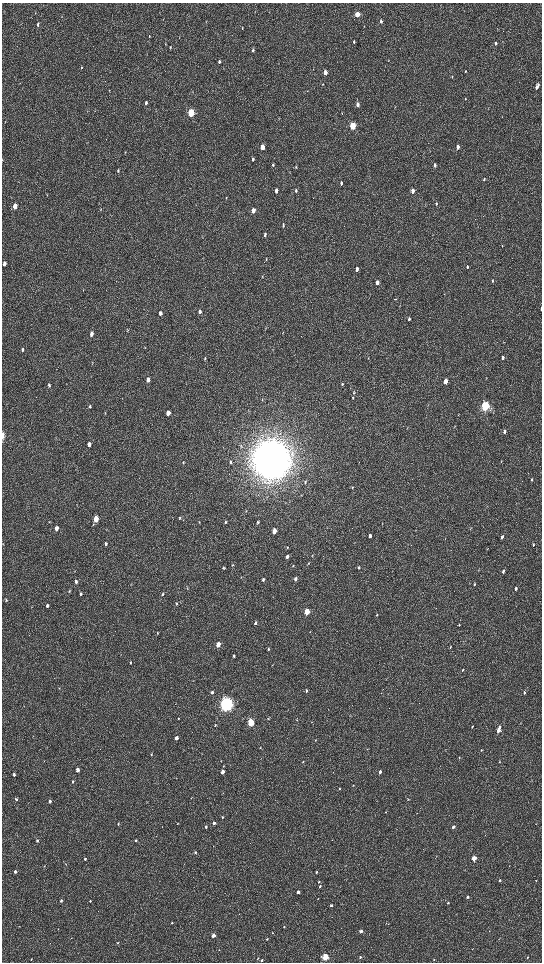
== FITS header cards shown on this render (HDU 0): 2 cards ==
NAXIS1  =                 1080 / length of data axis 1
NAXIS2  =                 1920 / length of data axis 2

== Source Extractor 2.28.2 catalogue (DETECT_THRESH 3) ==
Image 1080 x 1920 px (HDU 0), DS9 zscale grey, zoomed out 1/2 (1 PNG px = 2 x 2 image px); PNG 544 x 964 px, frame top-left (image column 1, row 1919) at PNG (2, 3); no overlay
Background 511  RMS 33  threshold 99.7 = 3 sigma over >= 5 px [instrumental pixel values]
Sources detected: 217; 1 cannot appear on this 1/2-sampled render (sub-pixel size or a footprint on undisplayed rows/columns) and is not listed; the other 216 listed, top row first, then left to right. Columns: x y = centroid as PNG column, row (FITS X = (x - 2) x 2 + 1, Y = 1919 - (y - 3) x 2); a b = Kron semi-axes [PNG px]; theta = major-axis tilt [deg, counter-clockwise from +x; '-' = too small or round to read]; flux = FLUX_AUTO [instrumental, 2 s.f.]
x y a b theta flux
357 14 4 3 - 1.3e+05
381 21 4 3 - 1.6e+04
38 24 4 2 - 1.3e+04
242 28 3 2 - 3.2e+03
149 36 4 2 - 3.7e+03
354 42 4 2 - 7.7e+03
495 43 4 3 - 1.4e+04
170 47 4 2 - 5.0e+03
253 50 4 3 - 1.2e+04
219 61 4 3 - 1.4e+04
81 67 3 2 - 4.2e+03
465 71 3 3 - 6.3e+03
325 72 4 3 - 5.0e+04
452 77 4 2 - 5.3e+03
323 84 4 2 - 4.0e+03
537 86 7 3 67 2.1e+04
465 99 3 2 - 3.4e+03
146 103 5 3 - 1.4e+04
357 104 5 3 - 2.0e+04
191 113 4 3 - 4.1e+05
342 113 3 2 - 3.0e+03
5 122 5 1 - 3.0e+03
352 126 4 3 - 3.3e+05
262 147 4 3 - 6.9e+04
458 147 4 3 - 2.6e+04
253 159 5 3 - 1.1e+04
273 165 4 3 - 8.4e+03
435 165 4 3 - 1.3e+04
296 167 4 3 - 6.4e+03
118 170 5 3 - 7.3e+03
484 179 4 3 - 8.8e+03
341 183 5 3 - 9.1e+03
276 190 4 3 - 2.3e+04
296 190 5 3 - 1.1e+04
413 191 4 3 - 3.2e+04
226 198 4 2 - 4.4e+03
436 203 4 3 - 5.4e+03
15 206 4 3 - 6.8e+04
253 210 4 3 - 4.7e+04
283 225 5 3 - 9.2e+03
265 234 6 3 81 1.4e+04
502 246 2 2 - 2.8e+03
266 259 4 2 - 5.4e+03
4 264 4 3 - 3.7e+04
467 267 4 2 - 8.7e+03
357 269 4 3 - 2.8e+04
262 276 3 2 - 3.0e+03
492 281 4 3 - 7.5e+03
377 282 5 3 - 3.4e+04
395 299 3 1 - 5.9e+04
541 308 4 1 - 1.2e+04
200 311 5 3 - 1.5e+04
160 313 5 3 - 2.6e+04
409 319 4 3 - 1.2e+04
266 328 5 3 - 5.1e+03
127 329 3 2 - 3.3e+03
91 334 5 3 - 3.2e+04
145 347 3 2 - 2.6e+03
22 350 5 3 - 1.2e+04
503 357 5 3 - 1.1e+04
368 358 3 2 - 3.8e+03
205 359 5 3 - 7.5e+03
92 363 4 2 - 3.9e+03
486 378 5 2 - 4.2e+03
148 380 4 3 - 3.6e+04
446 381 4 3 - 7.0e+04
342 384 4 3 - 6.5e+03
49 385 5 3 - 1.2e+04
354 392 5 3 - 7.2e+03
353 398 4 3 - 5.6e+03
262 399 5 2 - 4.8e+03
90 406 5 4 - 1.0e+04
485 406 4 3 - 1.0e+06
105 413 4 2 - 3.6e+03
168 413 4 3 - 5.6e+04
504 431 4 3 - 2.0e+04
3 436 7 3 90 3.7e+04
89 444 5 3 - 3.3e+04
271 459 15 14 - 2.2e+07
501 461 3 2 - 2.8e+03
230 462 5 4 - 9.8e+03
183 463 4 3 - 5.2e+03
532 480 4 2 - 7.3e+03
305 482 4 2 - 5.6e+03
352 487 5 3 - 5.8e+03
246 511 4 2 - 4.0e+03
180 518 4 3 - 7.8e+03
96 519 4 3 - 1.3e+05
49 522 3 2 - 3.9e+03
199 522 4 2 - 3.7e+03
226 522 4 3 - 1.0e+04
258 522 5 4 - 8.0e+03
93 524 4 3 - 5.3e+03
56 528 4 3 - 4.2e+04
470 529 4 2 - 3.7e+03
274 531 4 3 - 7.0e+04
370 536 4 3 - 1.6e+04
502 537 4 2 - 2.5e+04
541 539 3 1 - 2.4e+03
3 544 3 2 - 2.8e+03
106 544 4 3 - 1.5e+04
533 545 4 2 - 8.7e+03
287 548 5 2 - 5.3e+03
312 556 5 2 - 4.5e+03
287 557 4 3 - 2.2e+04
308 563 4 3 - 5.9e+03
232 565 5 3 - 6.5e+03
293 565 4 2 - 4.8e+03
359 567 4 3 - 9.1e+03
223 568 4 3 - 6.8e+03
479 570 4 2 - 3.0e+03
503 571 4 2 - 1.4e+04
241 577 4 2 - 3.7e+03
263 579 4 3 - 1.1e+04
295 579 4 3 - 1.5e+04
76 582 5 3 - 1.2e+04
474 584 4 3 - 7.1e+03
516 588 3 2 - 1.7e+04
69 591 4 3 - 5.7e+03
80 594 4 3 - 1.1e+04
162 594 5 3 - 7.4e+03
6 600 4 3 - 6.1e+03
177 604 5 3 - 8.4e+03
47 606 4 2 - 1.2e+04
307 612 4 3 - 2.1e+05
377 615 5 3 - 6.4e+03
255 623 4 3 - 1.5e+04
459 625 4 2 - 5.2e+03
158 633 4 3 - 6.1e+03
218 644 4 3 - 9.1e+04
450 647 4 2 - 5.5e+03
268 649 4 3 - 7.3e+03
234 656 4 3 - 1.1e+04
130 663 4 3 - 7.2e+03
272 665 3 2 - 2.8e+03
462 670 4 3 - 6.4e+03
59 688 3 2 - 3.2e+03
306 691 4 3 - 9.3e+03
212 692 4 3 - 1.7e+04
524 693 3 2 - 1.2e+04
226 704 5 5 - 2.8e+06
178 719 3 2 - 4.2e+03
268 719 3 3 - 4.9e+03
297 719 3 2 - 3.0e+03
251 723 4 3 - 4.7e+05
215 725 3 2 - 6.0e+03
472 727 4 2 - 5.9e+03
498 730 5 2 - 6.5e+04
176 738 3 3 - 3.4e+04
315 740 3 2 - 3.3e+03
367 749 3 1 - 2.2e+03
481 750 4 2 - 4.7e+03
151 754 3 3 - 3.9e+03
459 758 3 2 - 3.8e+03
44 761 3 2 - 2.2e+03
221 761 3 2 - 3.0e+03
499 761 4 2 - 3.1e+03
303 762 4 2 - 3.9e+03
77 770 3 3 - 4.3e+04
222 772 3 3 - 3.6e+04
380 772 3 2 - 2.5e+04
14 775 3 3 - 1.2e+04
72 782 3 3 - 7.5e+03
353 785 3 2 - 3.0e+03
339 789 3 2 - 4.5e+03
223 794 3 2 - 3.3e+03
16 799 3 3 - 1.1e+04
408 800 3 2 - 3.9e+03
50 801 3 3 - 2.4e+04
17 809 3 2 - 2.5e+03
385 812 2 2 - 2.9e+03
222 817 3 2 - 9.1e+03
214 823 3 3 - 2.0e+04
118 824 3 2 - 5.7e+03
178 824 3 2 - 2.9e+03
206 827 3 3 - 1.2e+04
453 827 3 2 - 1.9e+04
37 840 3 3 - 9.2e+03
136 840 3 2 - 8.4e+03
332 840 3 1 - 2.1e+03
195 852 4 3 - 8.1e+03
474 858 3 2 - 1.1e+05
85 859 3 2 - 1.5e+04
66 864 3 2 - 2.8e+03
44 866 3 3 - 4.2e+03
15 872 3 2 - 2.1e+04
316 872 3 2 - 8.3e+03
499 880 3 2 - 9.0e+03
536 881 3 2 - 2.6e+03
319 882 3 2 - 7.2e+03
320 886 3 2 - 7.7e+03
298 892 3 2 - 1.8e+04
468 897 3 2 - 1.4e+04
318 899 3 2 - 2.6e+03
445 899 3 2 - 2.2e+03
61 901 3 3 - 1.3e+04
90 901 3 3 - 6.5e+03
448 903 3 2 - 6.1e+03
331 905 3 2 - 1.3e+04
172 923 3 2 - 7.0e+03
386 923 3 2 - 2.2e+03
284 927 3 2 - 6.2e+03
361 931 3 2 - 2.8e+04
489 931 3 2 - 4.1e+03
213 936 3 2 - 6.3e+04
267 939 2 2 - 5.8e+03
117 942 3 2 - 5.1e+03
473 949 3 1 - 2.1e+03
219 950 2 1 - 1.6e+03
325 957 3 3 - 4.3e+05
360 957 3 2 - 8.4e+03
527 957 3 2 - 4.1e+03
258 958 4 2 - 4.6e+03
31 959 2 2 - 3.2e+03
434 959 3 2 - 5.4e+03
261 960 3 2 - 7.3e+03
At the frame edge (FLAGS 8, measured only in part): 3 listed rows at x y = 541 308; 3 436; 541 539
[1 sub-pixel or undisplayed-footprint detection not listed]